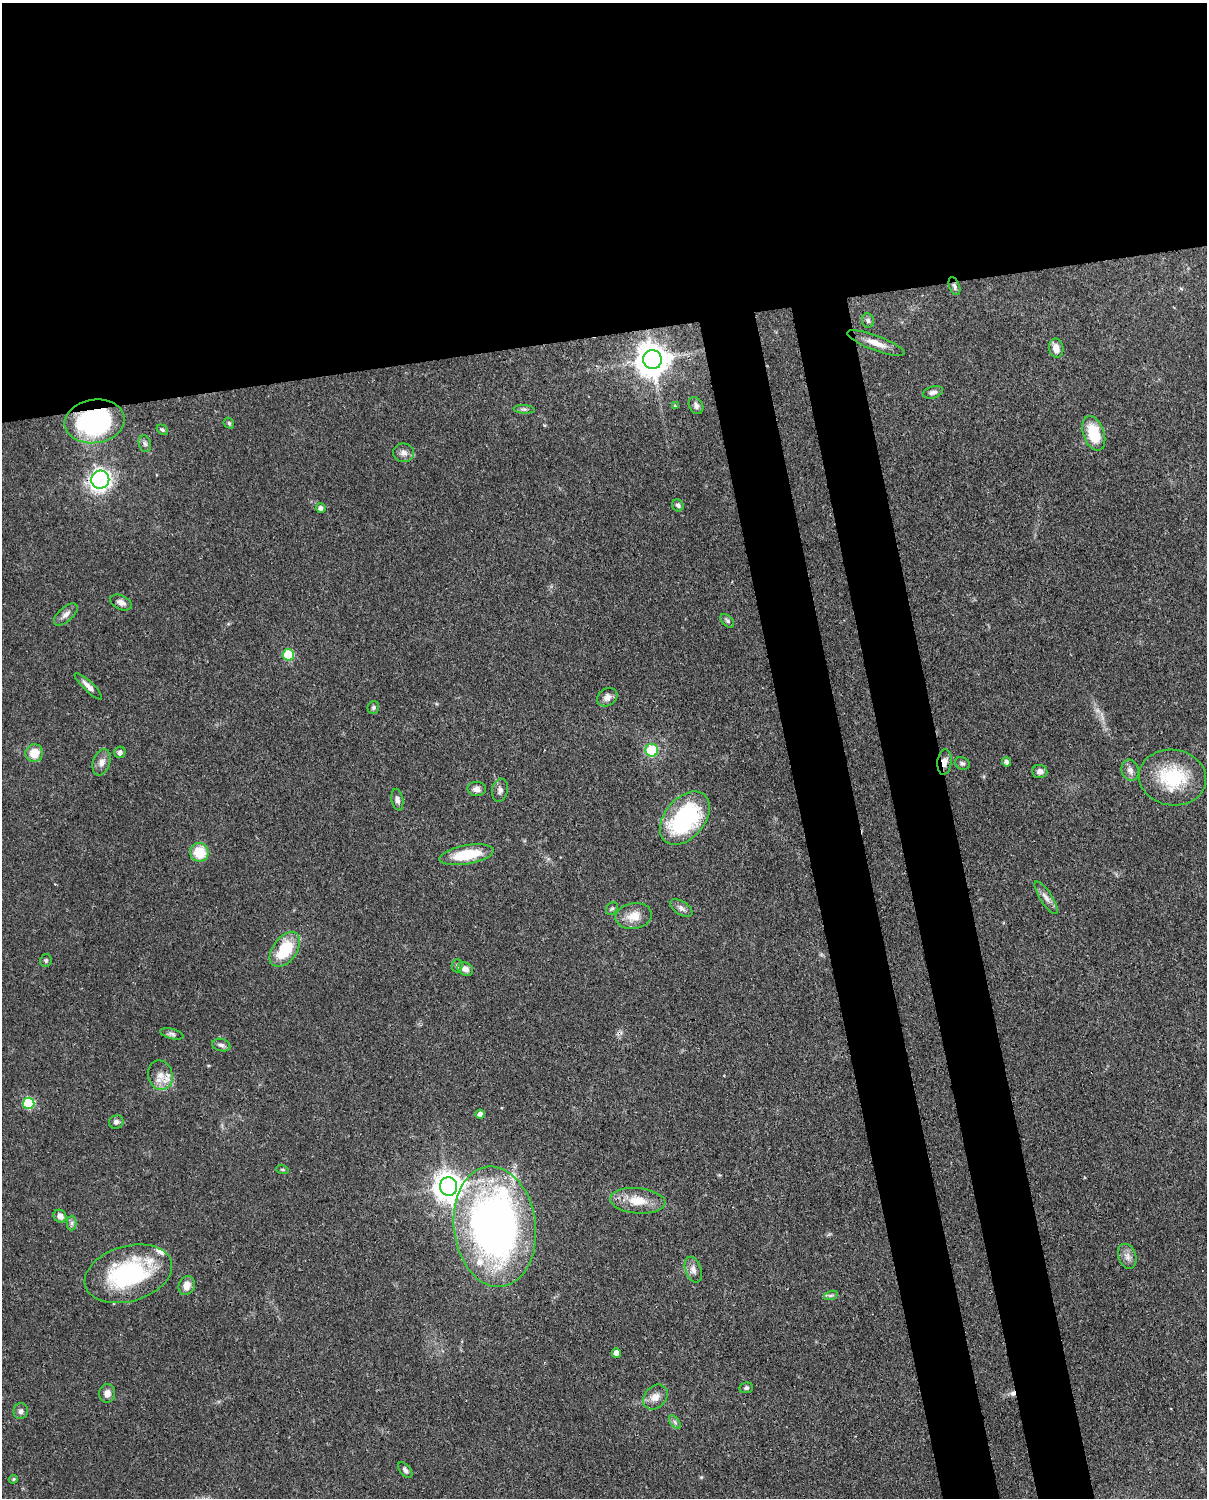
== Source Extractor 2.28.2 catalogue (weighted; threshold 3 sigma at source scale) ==
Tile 2 of 4 x 3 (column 2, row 1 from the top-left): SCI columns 1294-2498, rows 3259-4754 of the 4999 x 4907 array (HDU 1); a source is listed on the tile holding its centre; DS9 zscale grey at full resolution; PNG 1209 x 1500 px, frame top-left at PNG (2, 3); each listed source drawn as its Kron ellipse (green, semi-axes under 4 px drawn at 4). Shown black and unused: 30% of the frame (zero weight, under 3 of 4 exposures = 7% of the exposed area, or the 3 px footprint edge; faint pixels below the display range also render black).
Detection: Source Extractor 2.28.2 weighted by HDU 2 'WHT'; one run over the whole footprint, this tile lists its part. Background 0.0857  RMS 0.0039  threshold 0.0174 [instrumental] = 3 sigma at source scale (4.5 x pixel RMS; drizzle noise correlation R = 1.50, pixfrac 1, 0.05/0.05 arcsec/px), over >= 5 px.
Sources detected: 78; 1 cosmic-ray / hot-pixel residue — neither listed nor drawn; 3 inside a brighter listed object's ellipse — not listed separately; the other 74 listed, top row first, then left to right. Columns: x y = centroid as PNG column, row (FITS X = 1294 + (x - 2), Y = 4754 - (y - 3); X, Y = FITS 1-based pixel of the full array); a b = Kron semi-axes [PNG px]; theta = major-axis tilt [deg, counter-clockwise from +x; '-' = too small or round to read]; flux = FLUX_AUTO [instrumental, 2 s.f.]
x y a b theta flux
954 286 9 5 -69 1.1
868 320 7 6 - 1.1
876 343 30 7 -20 4.7
1056 348 9 7 -80 3.1
652 360 9 9 - 760
933 392 10 6 17 1.6
696 405 9 6 -61 1.3
675 406 4 4 - 0.34
524 409 10 4 -4 0.93
94 421 30 21 8 62
229 423 6 4 -47 0.56
162 430 6 4 -39 0.69
1094 433 18 10 -70 14
145 444 8 6 -73 1
404 453 10 9 - 2.3
100 480 9 9 - 140
678 505 6 5 - 0.96
321 508 5 5 - 1.4
121 602 11 7 -25 2
66 614 14 7 41 2.1
727 621 8 5 -46 0.86
288 655 5 5 - 20
88 686 18 5 -44 2.3
607 697 11 8 37 2.4
373 707 6 5 - 0.73
652 750 6 6 - 19
120 752 6 5 - 1.2
34 753 9 8 - 6.3
102 762 14 8 72 2.4
944 762 12 7 83 2.8
1007 762 4 4 - 1.1
962 763 7 6 - 0.91
1130 770 11 8 -74 2
1040 771 7 6 - 1.8
1173 777 34 28 -8 24
477 789 9 7 -1 2
500 790 12 8 80 1.6
397 800 11 6 -80 1.5
685 818 30 20 50 47
199 852 9 9 - 10
466 855 27 9 10 14
1046 898 19 6 -57 2.4
612 908 7 5 52 0.72
681 908 12 6 -33 1.7
634 916 18 13 10 5.6
285 950 19 12 53 16
46 960 6 5 - 0.72
457 966 6 5 - 0.76
465 969 8 6 -27 2.2
172 1034 12 5 -13 1.1
221 1045 9 6 -15 1.2
160 1075 15 12 -76 4.6
29 1103 5 5 - 27
480 1114 4 4 - 1.5
116 1122 7 6 - 1.4
282 1169 6 4 -19 0.5
449 1186 9 8 - 530
638 1201 28 12 -5 8.1
60 1216 7 6 - 2.2
72 1223 7 5 89 0.98
495 1227 60 41 -83 210
1127 1256 13 8 -70 2.3
693 1270 13 8 -71 2.2
128 1274 45 27 16 46
187 1286 10 7 66 3.5
831 1295 7 4 19 0.75
616 1353 5 4 - 2.2
746 1388 7 5 9 0.78
107 1393 9 8 - 2.5
655 1397 14 10 46 3.3
21 1411 8 7 - 1.3
675 1422 8 4 -53 0.82
405 1470 9 5 -50 1.1
13 1479 5 4 - 0.48
Overlapping masked pixels (flux is a lower limit): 4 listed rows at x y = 954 286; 94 421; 100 480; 944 762